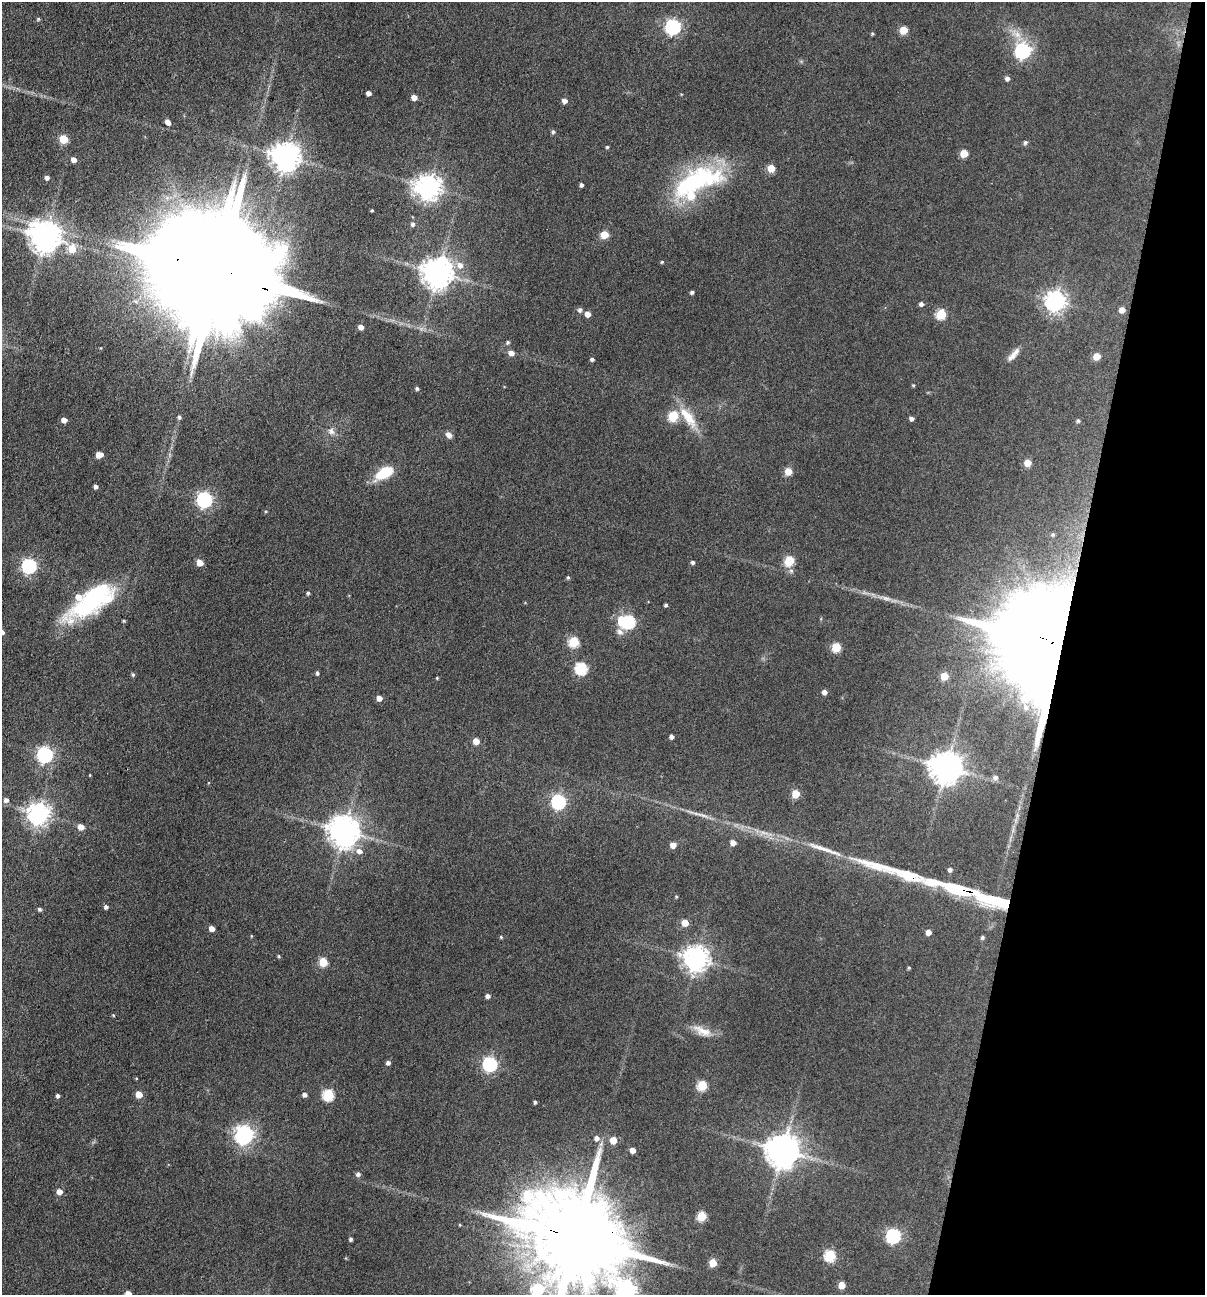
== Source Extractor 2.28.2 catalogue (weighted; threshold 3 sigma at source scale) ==
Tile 8 of 4 x 4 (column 4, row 2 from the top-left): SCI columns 3738-4940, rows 2587-3879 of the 5193 x 5174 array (HDU 1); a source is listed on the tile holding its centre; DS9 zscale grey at full resolution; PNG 1207 x 1297 px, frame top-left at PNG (2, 2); no overlay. Shown black and unused: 12% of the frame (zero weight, under 3 of 4 exposures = <1% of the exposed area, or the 3 px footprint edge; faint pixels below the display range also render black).
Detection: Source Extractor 2.28.2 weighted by HDU 2 'WHT'; one run over the whole footprint, this tile lists its part. Background 0.174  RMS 0.0098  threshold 0.0439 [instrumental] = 3 sigma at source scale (4.5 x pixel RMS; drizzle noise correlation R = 1.50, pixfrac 1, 0.05/0.05 arcsec/px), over >= 5 px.
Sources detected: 155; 4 inside a brighter object's white glare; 2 long thin detections or spike segments (spike, bleed or trail) — not listed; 3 inside a brighter listed object's ellipse — not listed separately; the other 146 listed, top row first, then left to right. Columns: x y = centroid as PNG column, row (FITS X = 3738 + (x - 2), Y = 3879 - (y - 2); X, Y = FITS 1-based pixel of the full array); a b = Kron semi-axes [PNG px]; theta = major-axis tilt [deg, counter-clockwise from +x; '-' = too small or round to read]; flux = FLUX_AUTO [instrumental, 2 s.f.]
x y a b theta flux
38 19 4 4 - 1.4
673 26 7 7 - 210
904 30 5 5 - 26
872 34 3 3 - 1.2
1017 34 23 10 -48 14
1023 51 7 7 - 240
1007 78 5 5 - 3.2
368 93 4 4 - 4.4
414 97 5 4 - 7.8
564 101 5 4 - 5.5
168 122 6 4 -53 5.5
553 132 5 5 - 1.9
64 139 5 5 - 38
1025 143 6 6 - 2.1
607 147 4 4 - 1.3
964 153 5 5 - 22
286 156 9 8 - 1400
74 159 5 5 - 5.8
771 168 5 5 - 21
47 178 5 4 - 3.5
695 181 69 26 23 130
581 185 4 3 - 2.4
429 187 8 8 - 920
372 210 3 3 - 0.99
413 224 5 5 - 2.8
604 234 5 5 - 24
45 236 10 9 - 1700
72 249 7 6 - 22
662 262 4 4 - 1.2
460 265 8 8 - 7.4
215 271 50 24 -21 68000
438 272 9 9 - 1700
692 292 4 4 - 2.3
1055 301 7 7 - 620
921 304 5 4 - 3.3
580 310 6 5 - 2.8
1122 310 5 5 - 8.2
587 314 5 4 - 8.6
941 314 6 5 - 59
361 327 5 4 - 6.1
508 342 5 4 - 1.9
511 353 5 5 - 6.6
1013 355 18 7 47 7
1097 356 5 5 - 19
592 359 4 4 - 2.6
913 385 4 3 - 1.1
417 389 4 4 - 2
673 416 6 5 - 56
179 417 6 5 - 2.1
688 417 36 12 -53 25
911 418 4 4 - 3.8
64 420 5 4 - 6.2
1078 421 4 4 - 1.8
331 431 9 8 - 5.1
449 435 8 6 -52 4.3
99 455 6 5 - 12
1027 463 5 5 - 16
788 471 5 5 - 21
385 473 17 9 32 38
95 486 4 3 - 2.7
204 499 7 6 - 250
1053 534 5 4 - 1.7
789 561 6 5 - 55
692 562 4 4 - 2.4
200 563 5 5 - 14
29 566 6 6 - 220
791 571 6 5 - 2.6
568 577 5 4 - 1.5
308 593 5 4 - 1.7
885 598 21 5 -14 7.3
92 600 61 21 35 120
666 605 3 3 - 1.7
124 621 4 3 - 1.2
629 622 6 6 - 150
620 632 10 8 -48 5
574 642 6 5 - 60
1057 645 40 27 -35 13000
836 647 5 5 - 42
581 668 6 6 - 110
317 673 5 4 - 2
133 675 5 4 - 1.6
944 676 5 5 - 21
437 678 4 3 - 0.95
824 692 5 4 - 5.2
379 698 5 5 - 6.5
1026 707 10 8 -54 7
671 736 4 4 - 3.6
476 741 5 5 - 12
45 754 7 6 - 250
946 767 9 9 - 1900
90 775 3 3 - 0.74
995 777 7 6 - 3.7
796 794 5 5 - 30
6 800 5 5 - 3.9
558 801 6 6 - 220
38 813 7 7 - 720
703 815 26 4 -16 7.5
81 827 5 5 - 9.1
344 831 9 9 - 1700
764 833 19 6 -9 8.9
733 843 5 5 - 7.6
673 845 5 5 - 7.8
359 851 8 8 - 6.6
950 870 5 5 - 3
958 889 44 9 -15 84
676 897 4 3 - 1.1
106 907 5 4 - 2.9
40 909 5 4 - 2.2
685 923 5 5 - 15
212 928 4 4 - 7.6
928 932 5 4 - 7.2
251 936 4 3 - 0.81
501 937 4 4 - 1.2
982 937 5 5 - 1.9
279 956 5 4 - 1.2
696 958 8 8 - 1000
323 962 5 5 - 35
909 968 4 3 - 1.2
488 996 5 4 - 3.4
113 1015 4 3 - 0.87
702 1031 28 10 -25 13
388 1063 5 4 - 3.1
490 1064 6 6 - 200
702 1085 5 5 - 57
139 1094 5 5 - 15
304 1095 5 5 - 3.5
328 1095 6 6 - 81
58 1096 4 4 - 2.5
535 1102 4 3 - 1.6
244 1134 7 7 - 470
596 1138 6 6 - 4.8
613 1140 5 5 - 17
632 1150 4 4 - 8.9
783 1150 9 9 - 2200
358 1174 5 5 - 3
59 1192 5 5 - 8
701 1216 5 5 - 50
460 1225 4 3 - 0.87
893 1235 6 6 - 200
351 1239 4 3 - 2.2
576 1239 35 25 -18 25000
830 1255 6 6 - 83
713 1263 5 5 - 30
842 1285 5 5 - 15
626 1290 8 7 - 530
128 1294 5 4 - 12
Overlapping masked pixels (flux is a lower limit): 4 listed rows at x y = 215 271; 1057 645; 958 889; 576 1239
Isophote crosses this tile's border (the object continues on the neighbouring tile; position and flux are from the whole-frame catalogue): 3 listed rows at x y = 576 1239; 626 1290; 128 1294